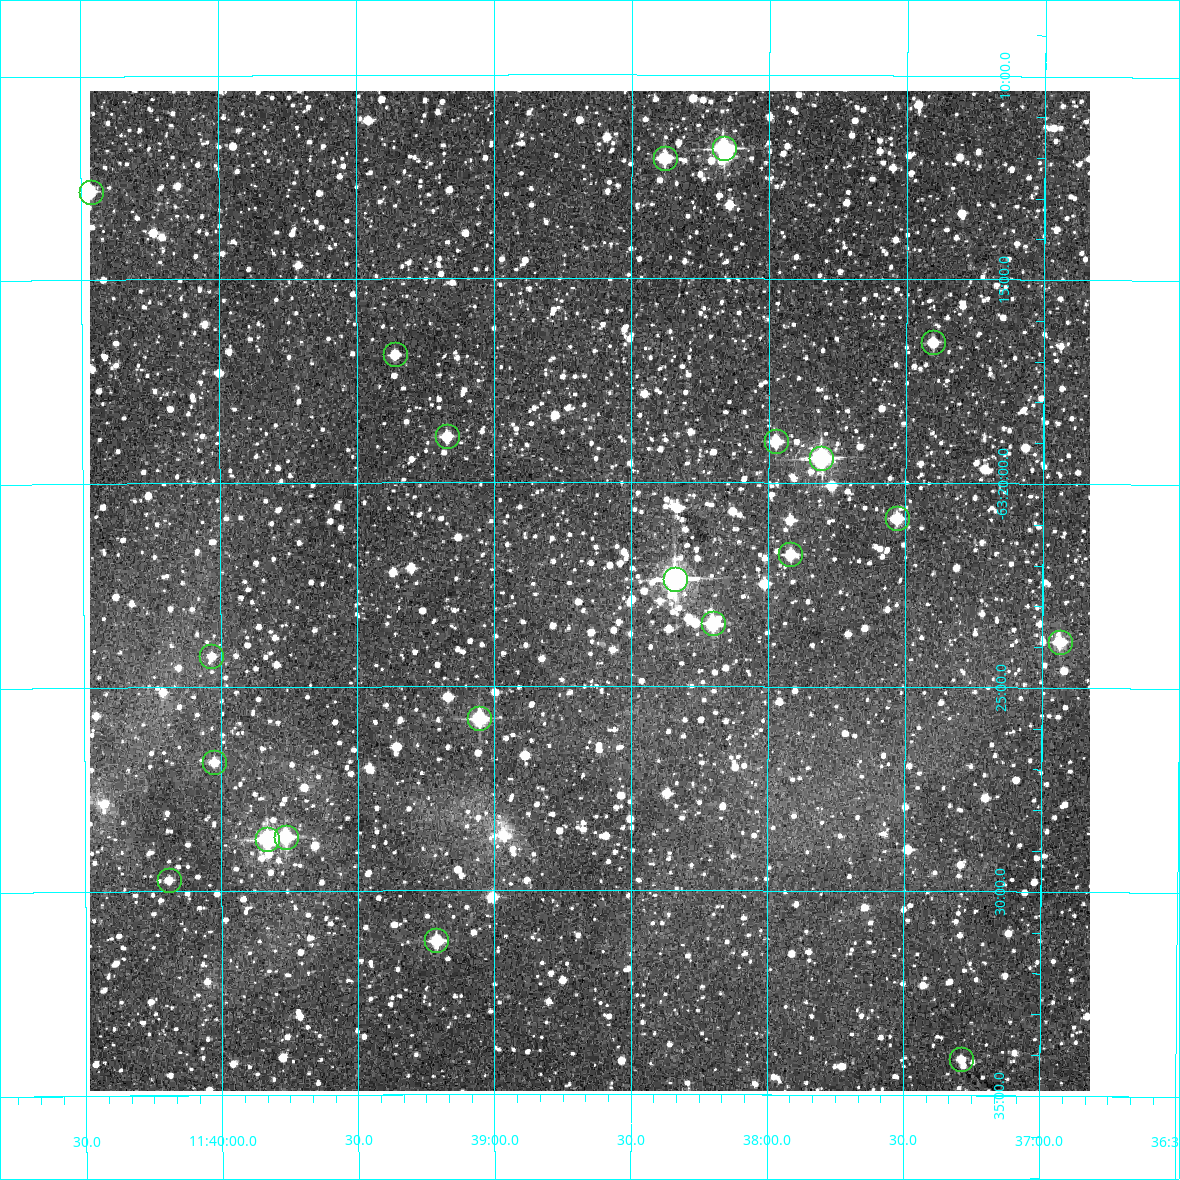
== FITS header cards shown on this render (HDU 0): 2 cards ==
NAXIS1  =                 1000
NAXIS2  =                 1000

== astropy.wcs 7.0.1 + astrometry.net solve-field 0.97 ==
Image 1000 x 1000 px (HDU 0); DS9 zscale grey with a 90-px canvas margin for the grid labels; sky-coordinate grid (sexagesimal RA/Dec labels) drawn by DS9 from the SOLVED WCS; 21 Tycho-2 reference stars matched to detected sources circled (green)
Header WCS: RA---TAN/DEC--TAN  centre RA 11:38:39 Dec -63:23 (174.66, -63.38 deg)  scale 1.47 arcsec/px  FOV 24.5' x 24.5'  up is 0 deg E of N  parity normal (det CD < 0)
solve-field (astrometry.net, Tycho-2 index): VERIFIED the header's WCS against the Tycho-2 star catalogue (21 matches, 0 conflicts) and refined it, rather than solving blind
Solved WCS: RA---TAN-SIP/DEC--TAN-SIP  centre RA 11:38:39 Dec -63:23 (174.66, -63.38 deg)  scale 1.47 arcsec/px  FOV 24.5' x 24.5'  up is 0 deg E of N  parity normal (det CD < 0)
The solver's refit moves the header's centre by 1.8 arcsec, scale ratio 1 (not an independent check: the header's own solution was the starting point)
Tycho-2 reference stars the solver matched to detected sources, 21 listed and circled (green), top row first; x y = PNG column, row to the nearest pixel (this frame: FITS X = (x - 90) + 1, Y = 1000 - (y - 91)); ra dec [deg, ICRS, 3 dp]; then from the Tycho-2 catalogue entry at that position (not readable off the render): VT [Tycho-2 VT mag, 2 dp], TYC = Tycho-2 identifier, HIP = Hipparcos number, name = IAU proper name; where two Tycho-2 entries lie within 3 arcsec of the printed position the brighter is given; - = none
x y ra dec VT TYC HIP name
724 148 174.541 -63.197 7.33 8976-4933-1 56757 -
665 158 174.595 -63.201 8.73 8976-4981-1 - -
91 192 175.116 -63.214 9.54 8976-4445-1 - -
933 342 174.351 -63.276 9.64 8976-1535-1 - -
395 354 174.840 -63.281 9.97 8976-3013-1 - -
447 436 174.793 -63.314 9.74 8976-2015-1 - -
776 441 174.494 -63.317 9.22 8976-4881-1 - -
821 458 174.452 -63.323 7.14 8976-4939-1 56726 -
897 518 174.383 -63.348 9.17 8976-995-1 - -
790 554 174.480 -63.363 9.58 8976-2950-1 - -
675 579 174.585 -63.373 6.54 8976-5393-1 56769 -
713 623 174.551 -63.391 8.51 8976-5221-1 - -
1060 642 174.234 -63.398 9.16 8976-5063-1 - -
211 656 175.008 -63.404 11.04 8976-5139-1 - -
479 718 174.764 -63.430 8.09 8976-5335-1 56833 -
214 762 175.006 -63.447 10.52 8976-2399-1 - -
286 837 174.941 -63.478 8.32 8976-5341-1 56890 -
267 839 174.958 -63.479 7.61 8976-5363-1 56897 -
169 880 175.048 -63.495 10.72 8976-2444-1 - -
436 940 174.803 -63.520 9.02 8976-784-1 - -
961 1059 174.322 -63.568 11.33 8976-1592-1 - -